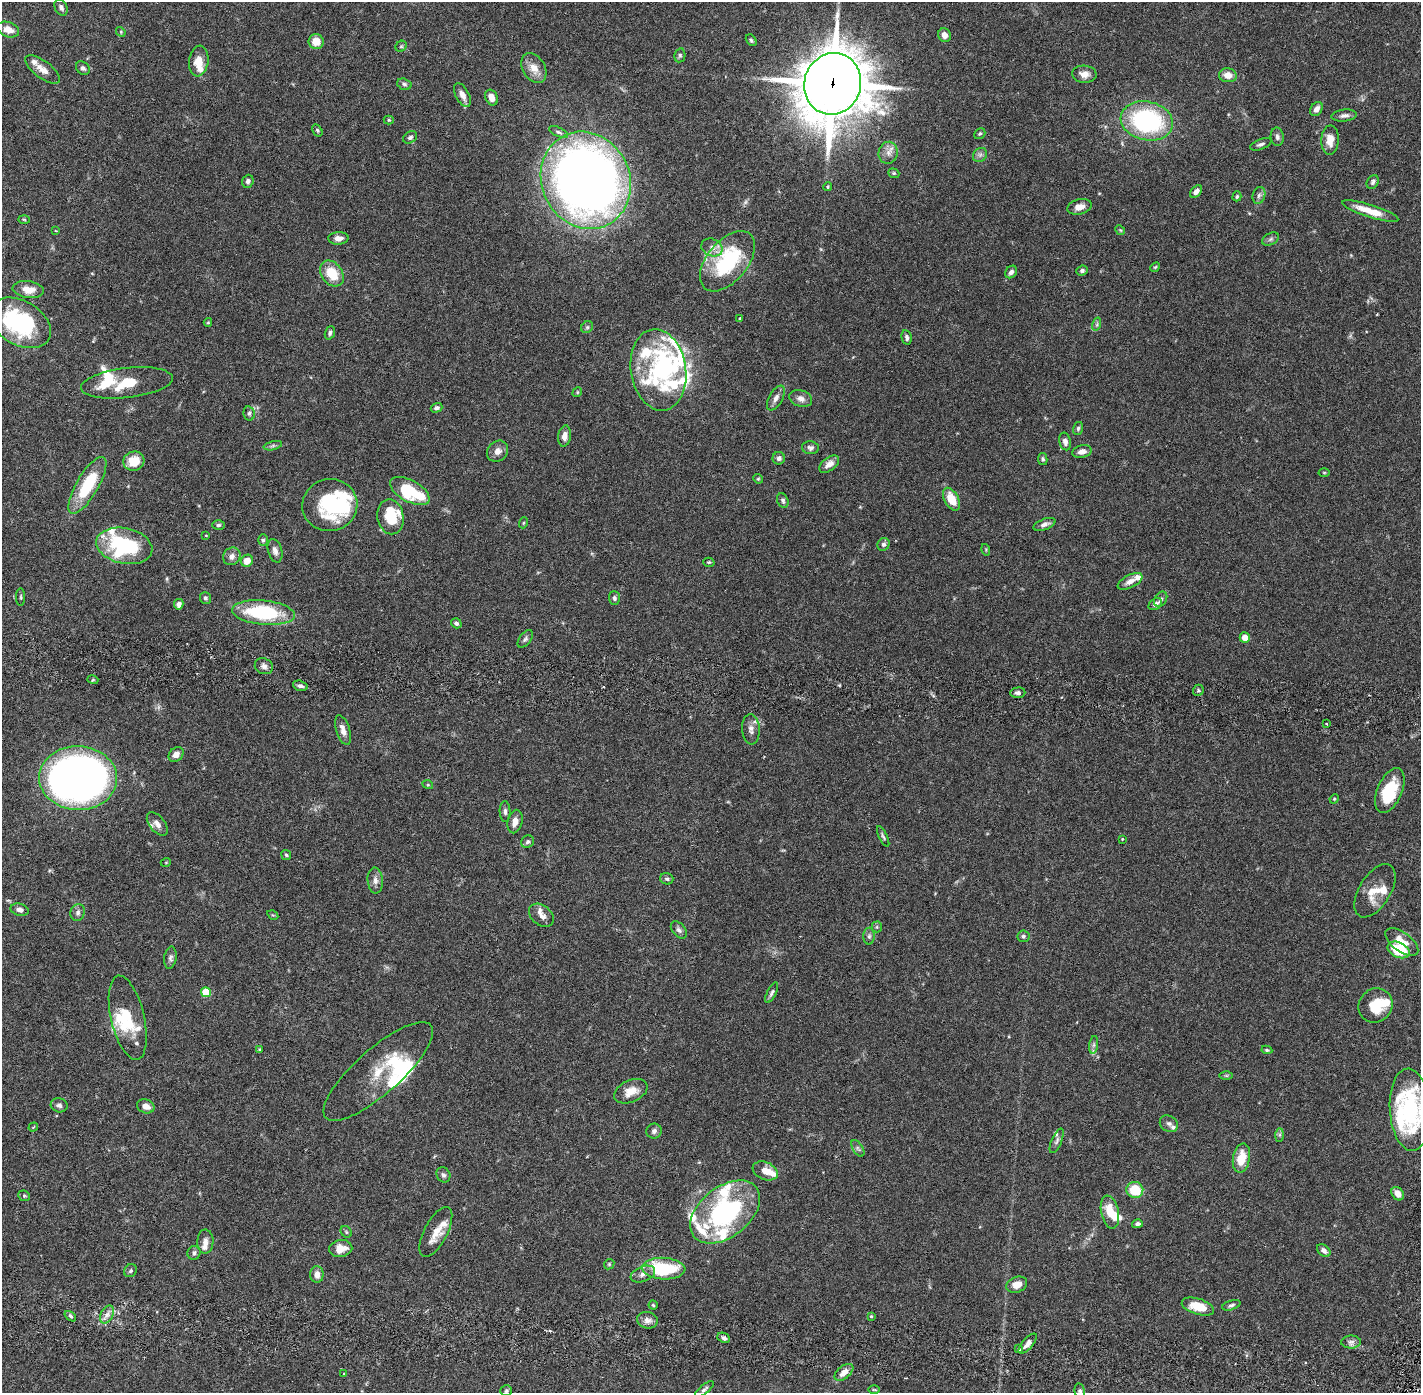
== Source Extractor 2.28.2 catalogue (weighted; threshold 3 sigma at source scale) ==
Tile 7 of 4 x 4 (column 3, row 2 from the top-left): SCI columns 2924-4342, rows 2883-4273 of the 5848 x 5874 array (HDU 1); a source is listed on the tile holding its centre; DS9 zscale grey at full resolution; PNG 1423 x 1395 px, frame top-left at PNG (2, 2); each listed source drawn as its Kron ellipse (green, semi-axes under 4 px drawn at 4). Shown black and unused: <1% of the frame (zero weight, under 2 of 6 exposures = <1% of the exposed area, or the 3 px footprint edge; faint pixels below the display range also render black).
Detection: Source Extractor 2.28.2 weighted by HDU 2 'WHT'; one run over the whole footprint, this tile lists its part. Background 0.068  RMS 0.0048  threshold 0.0195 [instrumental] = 3 sigma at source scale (4.09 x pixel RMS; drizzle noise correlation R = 1.36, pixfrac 0.8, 0.05/0.05 arcsec/px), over >= 5 px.
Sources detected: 245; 9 inside a brighter object's white glare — neither listed nor drawn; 35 inside a brighter listed object's ellipse — not listed separately; the other 201 listed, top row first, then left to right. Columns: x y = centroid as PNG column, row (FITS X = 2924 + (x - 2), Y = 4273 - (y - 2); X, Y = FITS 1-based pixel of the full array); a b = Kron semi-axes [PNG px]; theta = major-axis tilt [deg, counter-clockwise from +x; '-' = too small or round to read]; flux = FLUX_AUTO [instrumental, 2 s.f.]
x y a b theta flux
61 7 9 6 -63 0.99
8 30 11 7 -20 2.6
121 32 5 4 - 0.32
944 35 7 6 - 1.6
751 40 6 4 -53 0.48
316 42 7 7 - 3.3
401 46 6 5 - 0.37
680 55 7 5 78 0.54
199 61 15 10 82 3.9
83 68 7 6 - 0.87
534 68 16 11 -58 3.4
43 69 21 8 -36 2.6
1084 74 12 8 -4 2.2
1228 75 9 7 -7 2.6
404 84 7 5 -17 0.67
833 84 31 28 71 1300
462 95 13 6 -63 2
491 97 8 6 -66 2.1
1316 109 8 5 55 1.6
1344 116 13 6 6 1.2
389 120 5 4 - 0.33
1147 121 26 19 -12 39
317 130 6 4 -59 0.42
558 132 10 4 -24 0.71
980 134 6 5 - 0.44
410 137 7 5 32 0.78
1277 137 9 6 -85 0.91
1330 140 14 9 87 3
1261 144 11 5 21 0.87
888 153 11 9 77 1.8
980 155 8 6 44 0.84
894 173 6 4 -21 0.38
586 180 49 44 -64 330
248 181 7 5 70 0.84
1373 182 7 5 60 0.69
828 187 4 3 - 0.29
1196 192 7 4 47 1.6
1259 195 9 6 74 0.89
1237 196 5 3 - 0.38
1079 207 12 7 14 2.2
1370 211 29 6 -18 5.7
24 219 6 4 -2 0.31
1120 230 5 4 - 0.3
56 231 3 2 - 0.23
338 238 10 6 2 1.6
1271 239 9 5 27 0.72
712 247 11 8 -25 1.6
727 261 35 20 50 25
1155 267 5 4 - 0.33
1082 270 6 4 24 0.7
1011 272 7 5 49 1.1
332 273 14 10 -52 6.9
28 289 16 8 -6 3.2
740 319 4 3 - 0.45
208 322 4 4 - 0.27
20 323 33 22 -30 32
1097 324 7 4 72 0.55
587 327 6 5 - 0.56
330 333 7 5 70 0.61
907 337 7 5 -78 0.74
658 370 41 27 -81 22
127 383 46 15 7 12
577 392 5 4 - 0.33
776 398 14 7 61 1.5
801 399 11 8 -19 1.5
437 408 6 4 18 0.7
249 413 7 5 -78 0.64
1078 428 6 5 - 0.54
564 436 10 6 81 1.7
1065 441 9 5 -77 1.3
273 446 9 4 13 0.62
810 448 8 6 -7 0.88
498 451 11 9 45 1.7
1082 452 10 6 13 1.8
779 458 6 6 - 0.85
1043 459 6 4 -78 0.49
134 461 10 9 - 4.8
829 464 11 6 37 2.1
1324 473 5 3 - 0.27
758 479 5 4 - 0.35
87 485 32 11 59 15
410 491 22 10 -29 16
951 499 12 7 -61 5.7
783 501 7 5 -66 0.68
330 505 27 26 - 20
390 517 17 13 -79 9.8
523 523 5 3 - 0.27
1045 524 11 5 21 1.2
218 525 6 5 - 0.52
206 535 4 2 - 0.19
263 540 6 5 - 0.47
883 544 6 6 - 0.84
124 546 28 17 -12 27
986 550 6 3 -73 0.31
275 551 12 7 -73 1.4
232 556 9 8 - 1.4
247 561 6 5 - 2.7
709 562 6 4 -17 0.33
1130 581 13 6 27 1.8
21 597 9 3 -90 0.41
205 598 6 5 - 0.54
614 598 6 5 - 0.69
1161 599 8 6 57 0.78
179 604 5 4 - 1.5
1155 604 7 5 35 1.1
263 613 31 12 -6 23
456 623 5 4 - 0.7
1245 638 5 5 - 2.3
525 639 10 5 53 0.72
264 666 9 7 -22 1.2
93 680 5 3 - 0.29
300 686 7 5 -15 0.88
1198 690 6 5 - 0.56
1018 693 7 5 4 0.86
1327 724 3 2 - 0.45
751 729 15 9 -86 1.6
343 730 15 6 -73 1.9
176 754 8 6 42 1.8
78 778 39 32 -2 220
428 785 5 3 - 0.27
1390 791 24 12 67 10
1334 799 5 4 - 0.28
505 812 10 5 -89 0.87
515 821 12 7 76 2
157 824 13 7 -51 1.9
883 836 11 4 -64 0.58
1122 839 3 2 - 0.25
528 842 7 6 - 0.7
286 855 5 4 - 0.39
166 862 5 3 - 0.24
667 879 6 5 - 0.64
375 880 13 7 -86 1.4
1375 891 30 15 58 5.5
20 910 9 6 -14 1.1
78 912 8 7 - 0.97
273 915 6 4 -32 0.27
541 915 14 10 -39 1.8
877 927 5 5 - 0.43
679 930 10 6 -50 0.9
869 936 8 6 89 0.75
1023 936 6 6 - 0.6
1402 942 19 9 -37 4.6
1399 950 11 7 -24 9.9
170 958 11 6 81 0.88
206 992 5 5 - 11
772 993 11 4 64 0.78
1375 1005 18 16 48 6.8
128 1018 43 16 -77 9.9
1094 1045 9 4 81 0.64
260 1050 4 3 - 0.43
1267 1050 5 4 - 0.49
378 1071 70 22 41 11
1226 1075 6 4 0 0.4
631 1091 17 10 24 3.2
59 1105 8 7 - 0.83
146 1106 9 6 -21 2
1410 1110 41 20 -86 37
1169 1124 9 8 - 0.95
33 1127 5 3 - 0.25
654 1131 7 7 - 0.93
1280 1135 7 4 90 0.52
1057 1141 13 5 67 0.81
858 1148 9 5 -57 0.67
1241 1158 15 8 79 5.8
765 1171 13 8 -22 3
443 1175 8 6 -57 0.72
1135 1190 8 8 - 8
1398 1194 7 5 -54 2.4
24 1196 6 5 - 0.39
725 1212 40 25 38 41
1110 1212 17 8 -78 5.4
1137 1224 5 4 - 0.85
346 1232 6 5 - 0.43
436 1232 27 11 62 4.2
205 1242 12 8 89 1.5
341 1249 12 8 9 3.5
1324 1251 7 5 -39 1.1
194 1253 7 6 - 0.74
609 1264 6 4 46 0.36
664 1269 22 11 -3 19
130 1271 7 6 - 0.63
317 1274 8 6 -89 1.9
643 1274 13 7 22 1.5
1017 1285 11 7 21 2.8
653 1305 4 4 - 0.4
1231 1305 9 4 18 0.7
1198 1306 16 8 -17 5.9
107 1315 10 6 62 1.5
70 1316 7 3 -37 0.46
871 1316 3 3 - 0.33
647 1320 10 8 -12 1.6
724 1338 6 4 -25 0.71
1351 1342 10 6 0 1.1
1028 1344 12 5 49 1.6
1019 1349 3 3 - 1.5
844 1372 11 6 40 2.2
344 1373 3 2 - 0.17
704 1389 11 4 38 0.79
874 1390 6 3 -1 0.28
506 1391 6 5 - 0.45
1080 1391 8 5 -79 0.67
Overlapping masked pixels (flux is a lower limit): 1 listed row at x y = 833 84
Isophote crosses this tile's border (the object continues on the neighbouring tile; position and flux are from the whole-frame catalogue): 3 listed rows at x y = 78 778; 1410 1110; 1080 1391